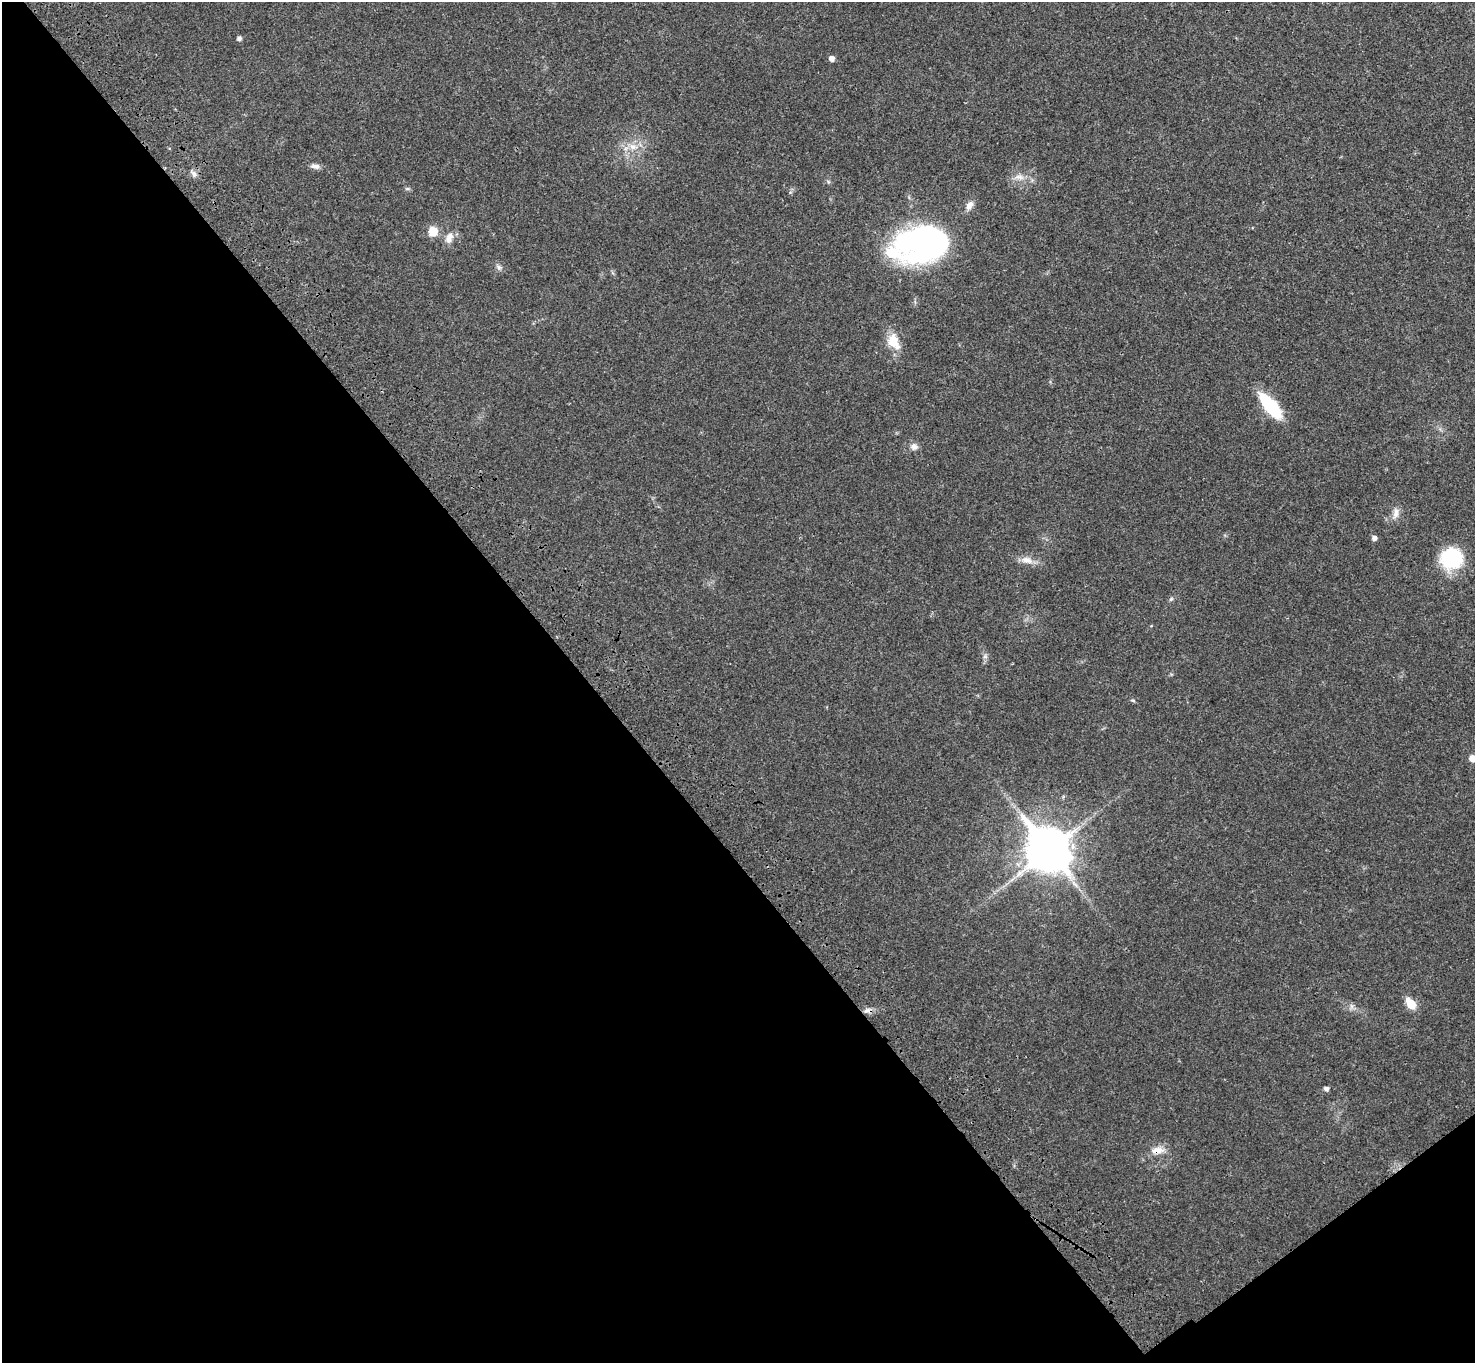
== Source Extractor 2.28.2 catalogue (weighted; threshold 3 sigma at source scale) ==
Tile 14 of 4 x 4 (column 2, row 4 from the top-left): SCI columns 1573-3045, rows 243-1603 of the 6094 x 6064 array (HDU 1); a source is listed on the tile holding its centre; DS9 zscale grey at full resolution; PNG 1477 x 1365 px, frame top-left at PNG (2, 2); no overlay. Shown black and unused: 42% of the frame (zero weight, under 3 of 4 exposures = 6% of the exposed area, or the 3 px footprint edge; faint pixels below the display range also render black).
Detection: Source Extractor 2.28.2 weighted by HDU 2 'WHT'; one run over the whole footprint, this tile lists its part. Background 0.0342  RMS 0.0039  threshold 0.0175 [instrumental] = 3 sigma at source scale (4.5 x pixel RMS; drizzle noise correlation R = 1.50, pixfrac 1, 0.05/0.05 arcsec/px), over >= 5 px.
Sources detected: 29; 1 cosmic-ray / hot-pixel residue — not listed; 1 inside a brighter listed object's ellipse — not listed separately; the other 27 listed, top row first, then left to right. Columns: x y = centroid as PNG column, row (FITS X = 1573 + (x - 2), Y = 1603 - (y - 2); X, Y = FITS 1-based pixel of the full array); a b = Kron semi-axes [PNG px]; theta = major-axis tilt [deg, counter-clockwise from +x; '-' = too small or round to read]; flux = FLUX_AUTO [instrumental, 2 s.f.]
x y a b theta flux
239 38 5 4 - 1.2
831 59 5 5 - 1.9
633 147 10 8 -24 2.5
315 166 13 6 -4 1.6
194 174 10 6 -62 1.4
1019 177 12 6 -11 2.2
407 189 6 4 18 0.54
969 205 13 7 56 2.3
433 231 11 10 - 5
449 238 15 9 68 3
921 242 55 35 11 110
499 267 8 6 -68 1
893 342 20 15 -80 6.5
1270 406 23 9 -49 27
914 447 9 8 - 1.8
1396 513 16 7 77 2.4
1374 538 5 5 - 1.4
1452 558 24 22 20 22
1027 560 17 9 -14 3.2
1171 599 7 4 45 0.61
985 657 7 4 -19 0.71
1133 700 6 3 -19 0.44
1473 758 5 5 - 4.7
1048 850 15 12 -52 1300
1411 1004 8 6 -56 11
1326 1089 5 5 - 1.3
1157 1150 19 9 5 3.7
Overlapping masked pixels (flux is a lower limit): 1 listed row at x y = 1157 1150
Isophote crosses this tile's border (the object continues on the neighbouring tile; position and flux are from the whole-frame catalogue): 1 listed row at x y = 1473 758